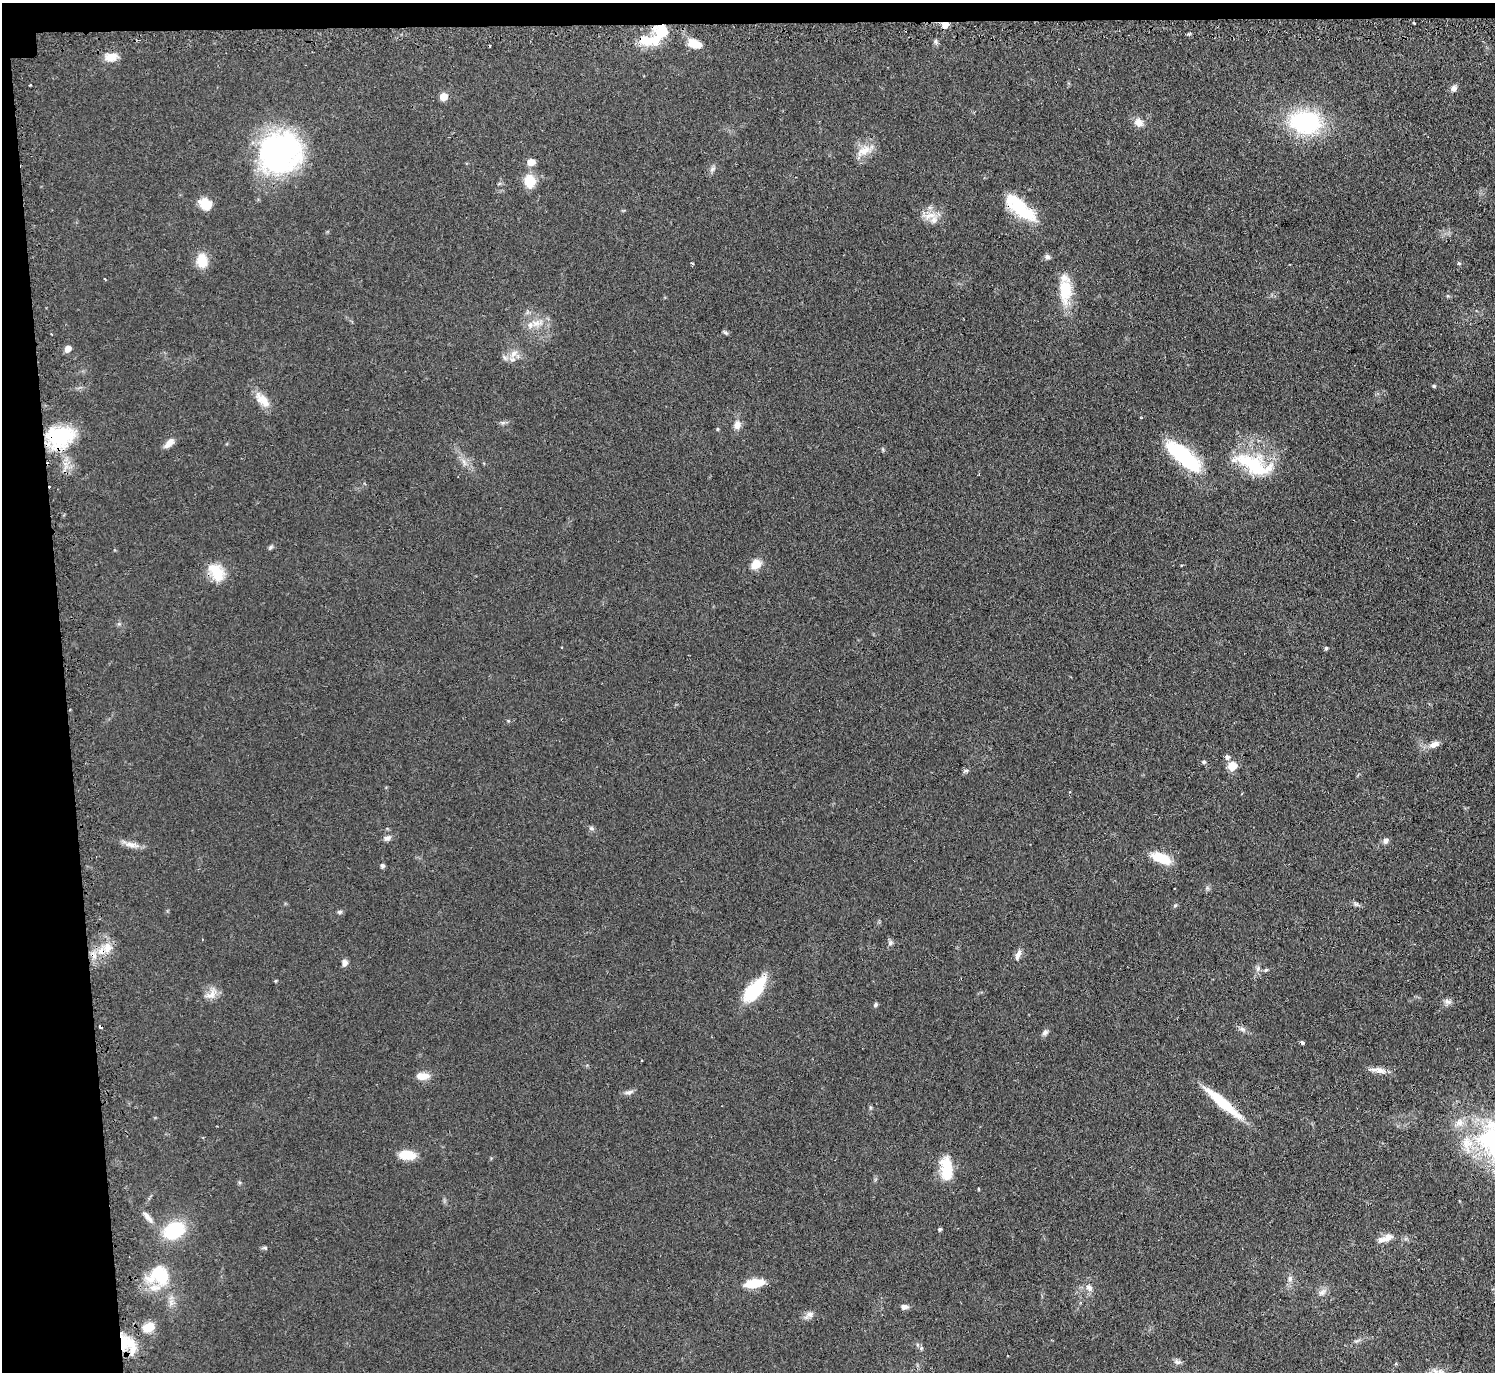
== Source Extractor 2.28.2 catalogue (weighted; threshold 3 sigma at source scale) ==
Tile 1 of 3 x 3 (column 1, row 1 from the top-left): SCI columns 27-1519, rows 2890-4259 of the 4533 x 4505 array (HDU 1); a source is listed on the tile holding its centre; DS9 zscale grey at full resolution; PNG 1497 x 1374 px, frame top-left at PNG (2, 3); no overlay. Shown black and unused: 6% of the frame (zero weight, under 2 of 3 exposures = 4% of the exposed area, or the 3 px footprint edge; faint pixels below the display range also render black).
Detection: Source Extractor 2.28.2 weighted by HDU 2 'WHT'; one run over the whole footprint, this tile lists its part. Background 0.0924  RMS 0.0061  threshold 0.0274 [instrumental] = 3 sigma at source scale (4.5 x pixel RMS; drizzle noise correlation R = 1.50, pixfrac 1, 0.05/0.05 arcsec/px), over >= 5 px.
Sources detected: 101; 4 inside a brighter object's white glare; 6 cosmic-ray / hot-pixel residue — not listed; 3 inside a brighter listed object's ellipse — not listed separately; the other 88 listed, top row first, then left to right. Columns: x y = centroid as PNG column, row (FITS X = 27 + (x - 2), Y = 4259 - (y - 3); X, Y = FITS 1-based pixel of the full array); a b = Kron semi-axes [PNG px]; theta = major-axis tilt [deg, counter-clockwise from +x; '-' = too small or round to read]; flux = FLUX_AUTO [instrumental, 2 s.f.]
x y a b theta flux
1414 23 2 2 - 0.5
945 25 7 7 - 4.2
662 31 18 17 - 15
695 44 15 8 -20 11
111 57 16 10 9 6.4
30 85 3 2 - 0.48
1454 88 7 6 - 2.8
444 96 5 5 - 13
1138 122 11 9 -40 4.7
1305 122 25 18 -6 79
864 150 21 12 32 8.2
280 153 49 44 35 120
531 162 6 5 - 9.1
712 169 9 5 36 1.7
530 181 15 13 -78 11
205 204 14 11 -34 10
1020 208 41 14 -41 31
930 216 20 8 15 6.3
1048 257 7 6 - 1.6
202 260 17 12 -81 10
105 279 3 2 - 0.6
1065 291 34 15 87 19
536 323 16 8 -2 6.1
725 333 7 4 -20 1
68 349 5 5 - 6
514 354 13 8 45 4.6
1434 386 5 4 - 0.88
262 400 25 11 -47 8.1
737 425 11 9 76 3.9
717 429 4 4 - 0.6
60 436 31 22 4 39
169 443 14 7 43 4.2
1185 458 42 19 -43 43
1253 464 53 22 -23 37
271 547 7 5 28 1.1
756 564 12 10 38 6.9
217 572 25 15 -57 14
1326 648 4 4 - 1.1
1434 744 13 7 21 4.3
1227 757 6 5 - 2.1
1204 762 5 4 - 0.91
1232 766 5 5 - 19
965 771 7 6 - 1.3
591 828 7 5 43 1.2
387 838 10 7 24 2.3
1385 841 8 7 - 2
130 845 19 7 -14 4.6
1161 858 23 10 -23 15
382 866 5 5 - 1.4
1175 905 5 5 - 0.84
339 912 7 5 1 1.1
890 943 7 7 - 1.5
107 947 16 10 82 7.6
1018 955 14 6 68 3.2
345 963 8 7 - 2.4
1258 969 8 6 71 1.8
1266 970 5 4 - 0.88
275 981 4 4 - 0.66
752 991 33 13 57 26
211 994 17 10 38 5.5
1447 1001 12 5 -20 2.1
875 1005 6 5 - 1.1
1242 1029 10 5 -25 1.9
1045 1032 9 6 34 1.7
1302 1043 4 3 - 4.6
1378 1070 25 6 -8 4.7
422 1076 15 8 0 6.3
629 1092 11 6 13 2.1
1223 1103 50 9 -40 24
407 1155 17 9 -6 12
946 1169 28 13 -83 18
978 1189 4 2 - 0.54
148 1217 19 6 -51 3.9
940 1229 4 4 - 1
174 1230 19 14 31 35
1388 1237 14 9 23 5.1
265 1248 5 5 - 0.9
159 1275 29 24 -2 27
1290 1279 8 7 - 2.2
754 1283 16 7 9 19
1089 1287 10 8 -49 2.9
1322 1292 11 6 37 2.6
904 1307 9 6 -1 2.3
810 1315 13 8 25 3.1
148 1327 14 11 22 9.2
125 1342 24 18 -24 19
921 1348 6 5 - 0.99
1178 1362 10 6 -10 1.9
Overlapping masked pixels (flux is a lower limit): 6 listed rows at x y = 945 25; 662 31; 1020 208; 60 436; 107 947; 125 1342
Unlisted compact peaks at least as high as the median listed source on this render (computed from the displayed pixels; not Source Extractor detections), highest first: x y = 1459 263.